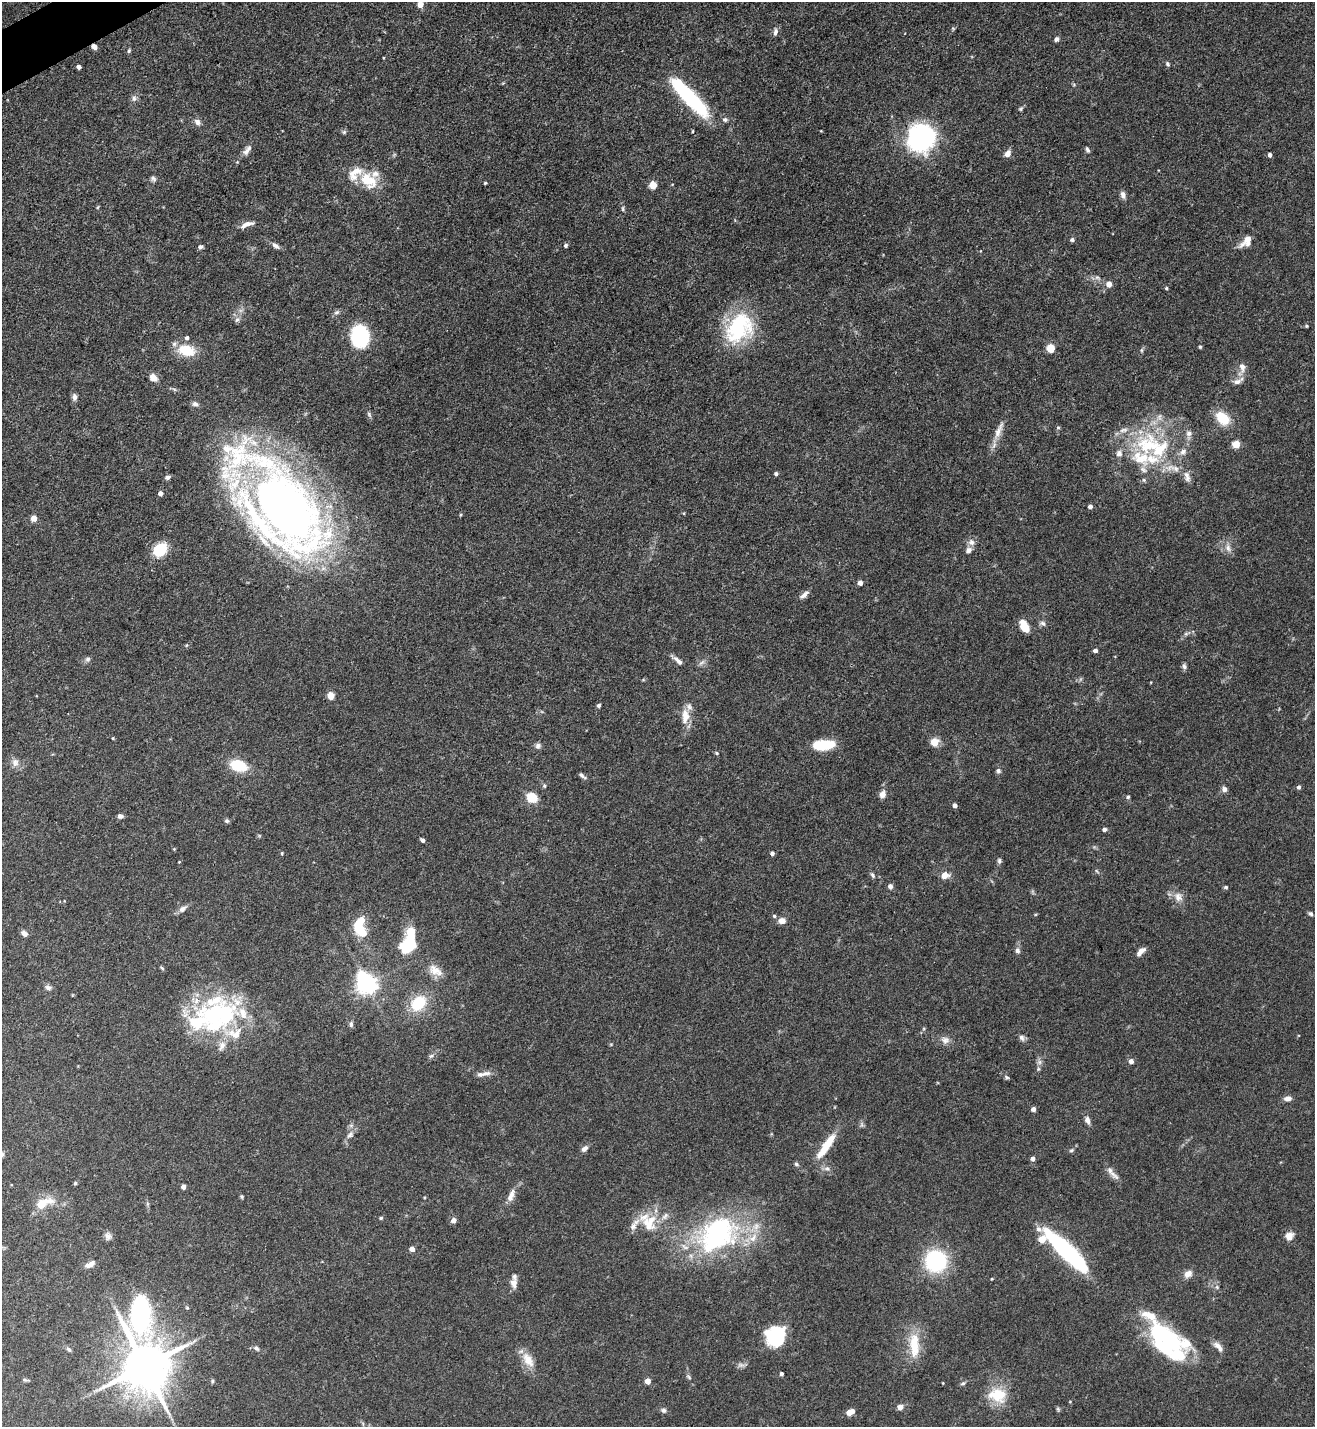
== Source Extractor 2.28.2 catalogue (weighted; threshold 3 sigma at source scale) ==
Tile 11 of 4 x 4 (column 3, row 3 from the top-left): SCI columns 2778-4090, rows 1426-2850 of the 5691 x 5703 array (HDU 1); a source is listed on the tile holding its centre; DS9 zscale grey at full resolution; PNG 1317 x 1429 px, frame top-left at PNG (2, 2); no overlay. Shown black and unused: <1% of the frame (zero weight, under 3 of 5 exposures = <1% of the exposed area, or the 3 px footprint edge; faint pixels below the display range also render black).
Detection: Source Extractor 2.28.2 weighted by HDU 2 'WHT'; one run over the whole footprint, this tile lists its part. Background 0.0769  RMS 0.004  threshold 0.0181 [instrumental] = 3 sigma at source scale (4.5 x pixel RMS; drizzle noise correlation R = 1.50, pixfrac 1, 0.05/0.05 arcsec/px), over >= 5 px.
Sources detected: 228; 1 too faint to see at this stretch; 7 inside a brighter object's white glare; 1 long thin detection or spike segment (spike, bleed or trail) — not listed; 31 inside a brighter listed object's ellipse — not listed separately; the other 188 listed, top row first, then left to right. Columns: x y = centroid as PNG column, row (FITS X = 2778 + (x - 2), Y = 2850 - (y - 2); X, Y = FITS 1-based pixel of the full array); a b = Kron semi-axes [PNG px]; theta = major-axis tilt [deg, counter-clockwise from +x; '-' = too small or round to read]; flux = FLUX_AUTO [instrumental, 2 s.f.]
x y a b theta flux
420 4 5 5 - 4.8
775 32 11 5 74 1.4
1056 39 6 5 - 1
94 47 6 5 - 2.2
129 51 6 4 70 0.56
1167 64 7 4 -61 0.67
79 67 4 4 - 1.7
690 97 58 14 -46 34
134 98 8 6 78 1.3
1021 109 7 5 49 0.74
725 119 7 6 - 1
197 122 9 7 -47 1.7
693 131 4 3 - 0.34
344 132 6 5 - 0.67
921 138 30 28 62 54
247 150 16 7 51 2.4
1087 150 7 4 -66 0.92
1008 154 7 6 - 2.8
1270 155 4 4 - 1.3
153 179 8 6 -36 1
368 180 25 17 -37 13
485 183 3 3 - 0.44
653 185 5 5 - 10
1123 195 9 6 -73 1.8
623 209 7 3 83 0.6
247 224 18 6 20 2.9
1248 239 25 6 44 3.7
1072 240 5 4 - 0.93
566 245 5 4 - 0.84
275 246 11 6 -38 1.6
200 247 6 5 - 1
1097 277 6 6 - 1
1109 284 5 5 - 3.3
1166 288 4 3 - 0.51
337 312 8 6 17 1.1
237 320 8 5 61 1.2
1307 326 4 4 - 0.46
739 328 41 30 53 33
360 336 18 15 -86 33
1200 347 5 4 - 0.49
1051 348 5 5 - 14
187 350 22 14 -12 9.8
1142 350 6 4 90 0.59
1242 368 18 9 77 3.4
153 378 9 7 -44 3.2
74 397 9 6 -84 1.4
195 404 9 6 -26 1.3
369 415 9 4 -63 0.88
1222 418 16 11 -46 11
1058 427 6 4 0 0.47
999 431 31 8 68 4.7
1189 433 9 8 - 1.8
1236 444 5 5 - 10
1148 445 41 35 -5 39
776 474 4 4 - 0.9
167 477 7 5 17 1.2
1187 477 17 7 -75 2.5
160 493 4 4 - 2
1090 506 4 4 - 1.6
285 508 93 51 -52 330
684 513 5 3 - 0.33
34 518 5 4 - 4.9
972 542 9 8 - 1.9
1228 548 11 7 -84 2.3
160 549 17 13 45 10
968 550 8 7 - 1.7
860 583 4 4 - 2.1
804 595 15 6 39 1.9
1042 623 9 7 -13 1.2
1024 625 14 8 -64 6.3
1186 634 6 5 - 0.87
187 645 5 3 - 0.41
1095 650 4 4 - 1.6
88 659 8 6 3 1.1
677 660 19 5 -41 2
702 662 11 5 44 1.2
1184 666 8 6 -73 1
331 695 5 5 - 8.2
599 705 5 4 - 0.75
685 716 22 10 88 5.3
113 738 4 3 - 0.41
935 742 5 5 - 9.6
824 745 22 9 4 14
538 746 8 7 - 1.3
717 753 5 4 - 0.51
15 762 11 10 - 2.4
238 765 18 11 -17 13
998 771 6 5 - 1
582 775 10 4 -39 1.1
544 786 5 4 - 0.59
1299 787 5 4 - 1.1
1224 789 6 6 - 1.9
882 794 10 8 74 2.1
1128 797 5 4 - 0.71
532 798 12 10 -26 6.6
955 805 4 4 - 1.6
120 816 7 5 -8 1.1
227 821 6 5 - 0.8
1104 829 5 4 - 1.3
423 840 4 3 - 1.3
282 853 5 3 - 0.36
772 853 5 4 - 1.2
999 861 7 5 85 0.84
179 862 3 3 - 0.3
873 875 8 4 -54 0.89
945 875 8 7 - 3.6
890 886 6 6 - 1.2
1226 887 5 4 - 0.59
1178 897 14 10 -67 3.5
183 909 12 7 40 2
1310 914 6 5 - 0.85
774 916 5 4 - 0.66
782 921 7 6 - 2.9
360 926 23 13 -82 13
24 933 7 5 -32 2.1
407 947 15 12 -21 10
1017 951 8 6 -76 1.3
1141 951 11 5 44 2.6
162 968 6 4 -45 0.51
435 970 21 11 -33 4.9
366 984 8 7 - 240
48 987 8 6 -22 1.3
418 1003 20 15 46 14
217 1015 67 27 28 46
351 1024 8 5 -90 0.92
1022 1038 9 6 -61 1.3
945 1040 12 10 -11 2.4
222 1046 16 8 66 3.1
431 1056 7 5 42 0.91
1131 1061 5 4 - 2.2
1039 1062 7 6 - 1.2
486 1073 16 6 7 2.1
1007 1077 6 4 -29 0.62
1288 1098 9 6 6 2
1033 1109 4 4 - 1.8
1087 1120 10 6 -75 1.8
350 1135 12 7 50 2
826 1146 40 10 56 10
584 1149 9 6 39 1.6
1071 1150 6 5 - 0.66
1033 1158 4 4 - 1.7
796 1164 6 5 - 0.79
827 1168 9 6 -13 1.5
1112 1173 23 6 -49 2.5
75 1183 4 4 - 0.55
183 1187 4 4 - 2.2
511 1195 18 7 68 3.2
242 1197 7 3 -71 0.5
43 1204 19 8 26 8.8
665 1216 12 7 50 2
381 1218 5 4 - 0.54
454 1220 5 4 - 3.1
648 1224 27 13 -46 8.1
717 1234 55 43 28 69
108 1236 10 8 -80 1.6
1289 1236 9 8 - 3.4
412 1249 4 4 - 3
1067 1252 52 11 -43 70
936 1261 18 18 - 40
90 1264 12 6 27 2.3
1188 1274 9 7 41 2.8
992 1279 3 3 - 0.3
514 1283 13 9 -88 2.5
1217 1287 6 4 -72 0.66
187 1308 5 4 - 0.48
140 1313 26 14 -90 96
776 1337 19 17 57 29
1169 1337 49 20 -18 27
914 1345 36 13 -87 11
1218 1345 12 8 -26 2.2
256 1348 8 6 -39 1.2
69 1349 7 4 -44 0.88
528 1360 23 12 -58 6
741 1365 11 6 6 1.4
144 1366 14 13 - 2200
781 1374 4 3 - 1.1
689 1377 8 4 -49 0.77
25 1380 10 3 -9 0.59
212 1381 5 5 - 0.58
648 1381 4 4 - 4.5
943 1383 4 3 - 0.28
963 1383 7 5 28 0.77
997 1395 27 19 -9 11
1070 1402 4 3 - 0.29
900 1407 6 5 - 2.6
1058 1409 7 5 -69 0.59
663 1410 7 6 - 1.1
850 1412 7 4 24 6.5
Overlapping masked pixels (flux is a lower limit): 1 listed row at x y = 94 47
Isophote crosses this tile's border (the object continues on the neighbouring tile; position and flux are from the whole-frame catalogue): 1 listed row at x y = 420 4